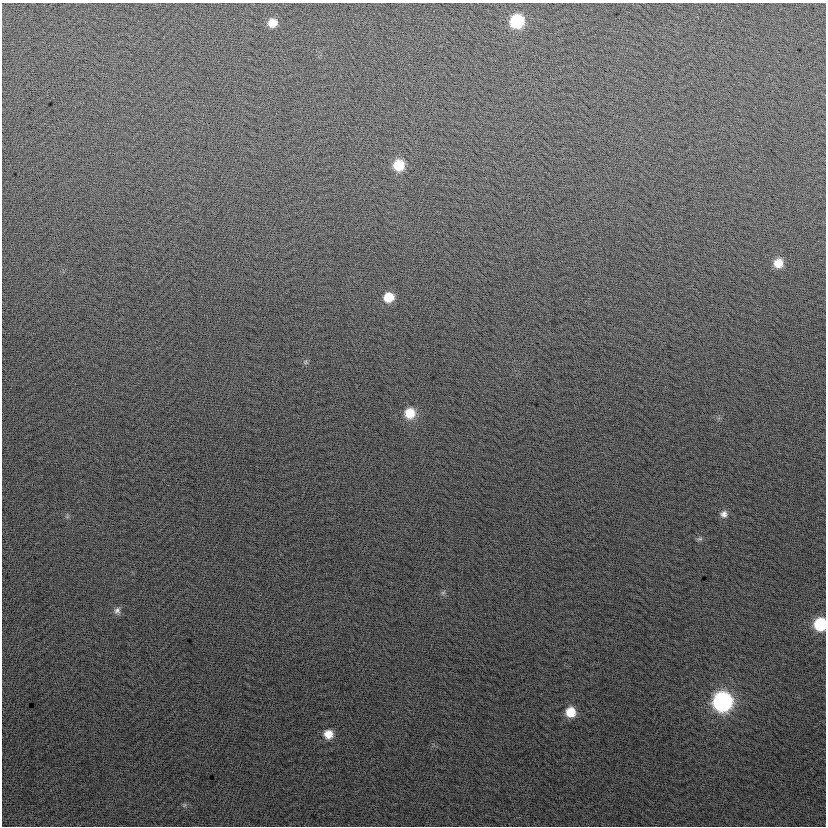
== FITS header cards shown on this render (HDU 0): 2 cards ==
NAXIS1  =                  824
NAXIS2  =                  824

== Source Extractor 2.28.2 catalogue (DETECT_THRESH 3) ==
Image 824 x 824 px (HDU 0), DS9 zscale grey, 1 PNG px = 1 image px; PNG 828 x 828 px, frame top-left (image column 1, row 824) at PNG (2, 3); no overlay
Background 8.56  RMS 13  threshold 40.2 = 3 sigma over >= 5 px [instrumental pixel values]
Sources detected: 16; all 16 listed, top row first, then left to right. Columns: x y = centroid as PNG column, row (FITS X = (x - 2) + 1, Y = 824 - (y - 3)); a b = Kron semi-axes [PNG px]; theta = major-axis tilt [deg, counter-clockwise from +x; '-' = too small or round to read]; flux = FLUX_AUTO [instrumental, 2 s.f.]
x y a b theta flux
517 21 10 10 - 57000
272 23 9 8 - 11000
399 165 10 9 - 25000
778 263 9 9 - 13000
389 297 9 9 - 17000
305 362 6 6 - 1700
410 413 12 11 - 18000
724 514 9 9 - 4600
699 539 8 6 15 1900
443 593 7 5 52 2000
117 611 10 9 - 3800
820 624 10 9 - 48000
722 701 11 11 - 260000
570 712 10 10 - 18000
328 734 9 9 - 11000
184 805 6 6 - 1600
At the frame edge (FLAGS 8, measured only in part): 1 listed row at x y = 820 624